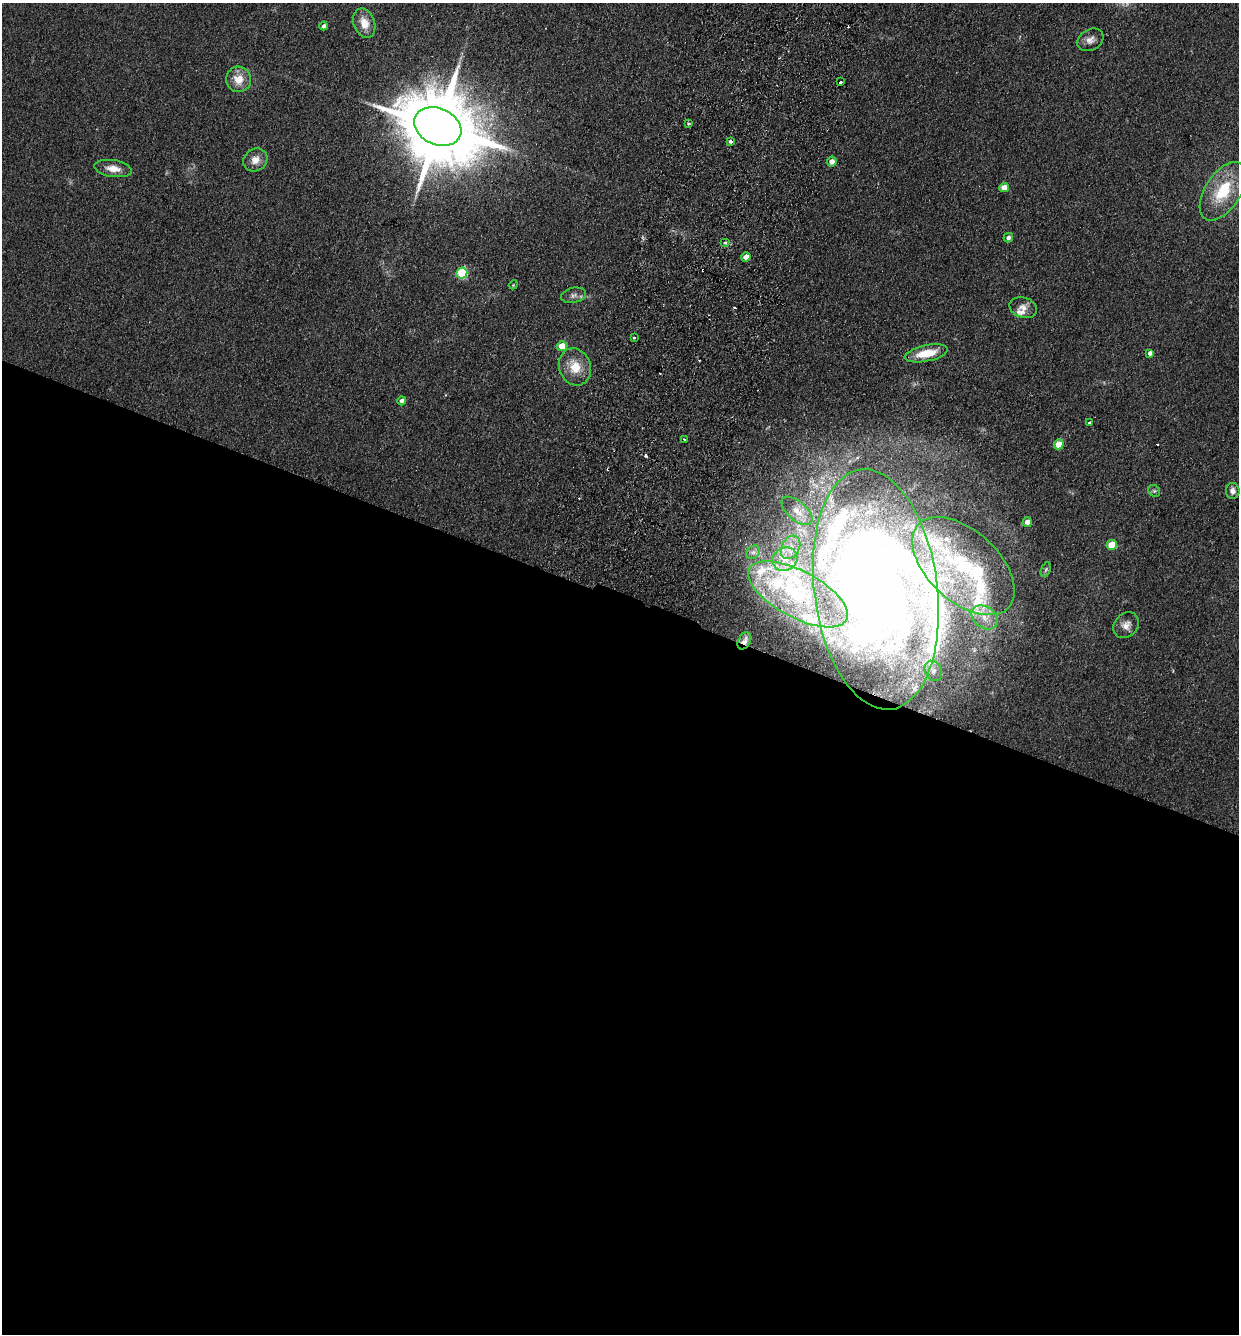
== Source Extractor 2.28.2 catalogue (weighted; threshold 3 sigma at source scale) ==
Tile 14 of 4 x 4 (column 2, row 4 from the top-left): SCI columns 1554-2790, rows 22-1353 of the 5452 x 5368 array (HDU 1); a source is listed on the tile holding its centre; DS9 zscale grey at full resolution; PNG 1241 x 1336 px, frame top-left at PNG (2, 3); each listed source drawn as its Kron ellipse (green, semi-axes under 4 px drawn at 4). Shown black and unused: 55% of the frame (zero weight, under 2 of 3 exposures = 3% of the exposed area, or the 3 px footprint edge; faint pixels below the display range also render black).
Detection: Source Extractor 2.28.2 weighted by HDU 2 'WHT'; one run over the whole footprint, this tile lists its part. Background 0.15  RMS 0.011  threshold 0.0505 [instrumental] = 3 sigma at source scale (4.5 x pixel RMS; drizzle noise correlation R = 1.50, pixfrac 1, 0.05/0.05 arcsec/px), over >= 5 px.
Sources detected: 71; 3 inside a brighter object's white glare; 8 cosmic-ray / hot-pixel residue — neither listed nor drawn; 15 inside a brighter listed object's ellipse — not listed separately; the other 45 listed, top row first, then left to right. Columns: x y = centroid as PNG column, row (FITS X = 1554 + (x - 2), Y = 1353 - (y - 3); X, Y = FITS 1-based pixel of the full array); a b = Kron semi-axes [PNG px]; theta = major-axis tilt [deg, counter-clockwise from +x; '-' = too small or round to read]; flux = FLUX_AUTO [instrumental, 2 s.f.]
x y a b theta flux
364 23 15 10 -69 16
324 26 4 4 - 3.6
1090 40 14 10 29 7.5
239 79 13 12 - 17
840 82 3 3 - 6
689 124 3 3 - 1.8
438 126 24 18 -25 15000
731 141 3 3 - 5.4
255 160 12 11 - 9.8
832 162 5 5 - 6.5
113 169 19 8 -8 12
1004 188 5 4 - 12
1223 191 33 17 57 53
1008 238 5 4 - 3.3
725 243 5 3 - 1.4
746 257 5 4 - 7.6
462 273 6 5 - 74
513 285 4 3 - 0.86
573 295 12 7 12 4.9
1023 308 14 10 -17 8.4
634 337 3 3 - 3.3
562 346 5 5 - 26
926 353 22 8 12 25
1150 353 4 4 - 4.2
575 367 19 16 -70 23
402 401 4 4 - 3.6
1090 423 3 3 - 2.8
684 439 3 3 - 3.2
1059 444 5 4 - 20
1154 491 6 5 - 2.1
1233 491 8 7 - 4.8
797 511 19 9 -41 11
1027 522 5 4 - 7.5
1112 545 5 5 - 30
790 547 12 9 62 8.9
753 552 7 6 - 3.3
785 559 13 11 32 14
963 566 61 35 -43 150
1046 570 8 4 70 1.8
876 589 121 61 -83 1200
798 594 55 23 -28 97
985 617 14 10 -36 13
1126 625 14 11 46 8.5
744 641 9 6 61 5.3
933 671 10 8 -62 6.1
Overlapping masked pixels (flux is a lower limit): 2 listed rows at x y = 876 589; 744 641